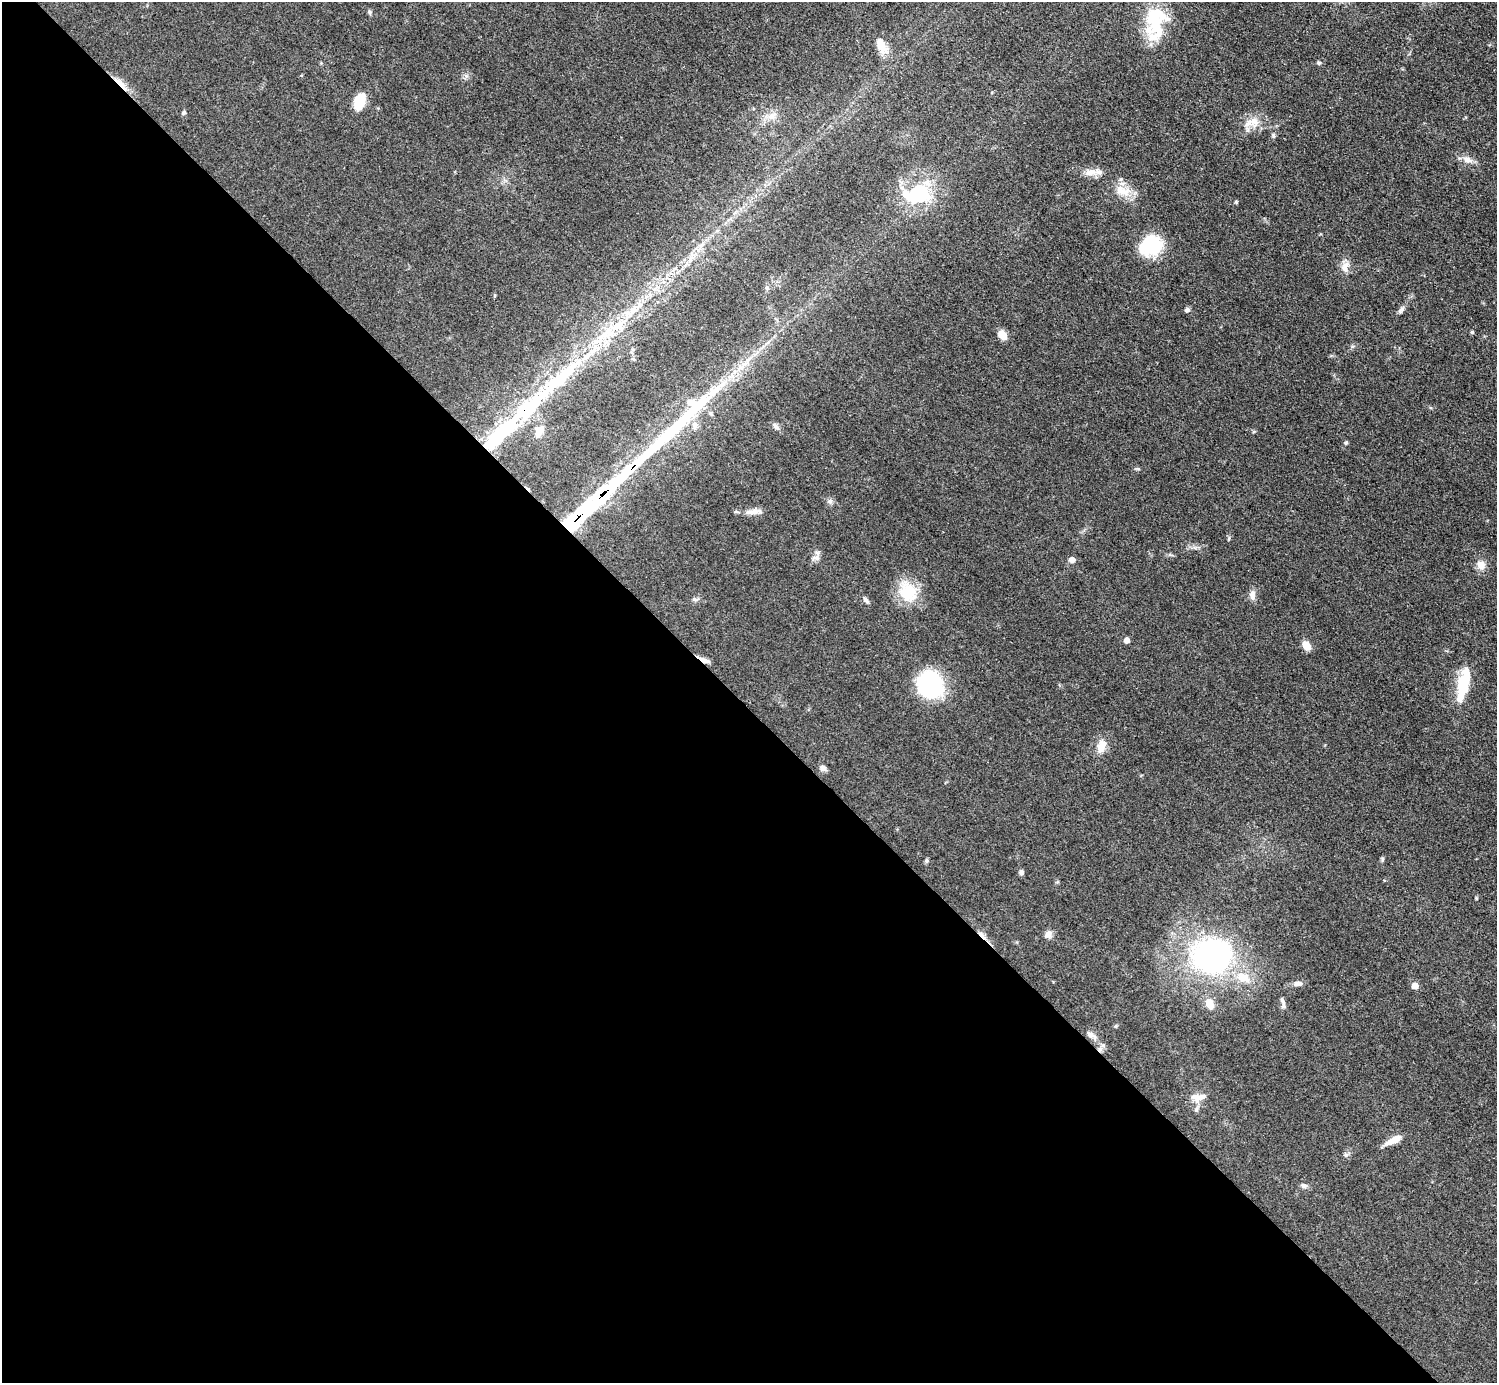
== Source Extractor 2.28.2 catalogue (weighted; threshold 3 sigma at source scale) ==
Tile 9 of 4 x 4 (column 1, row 3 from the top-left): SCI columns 7-1501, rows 1686-3066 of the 5989 x 5988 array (HDU 1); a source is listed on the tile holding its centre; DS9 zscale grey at full resolution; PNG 1499 x 1385 px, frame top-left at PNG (2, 2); no overlay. Shown black and unused: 49% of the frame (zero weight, under 3 of 5 exposures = <1% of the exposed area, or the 3 px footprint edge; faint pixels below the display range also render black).
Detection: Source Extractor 2.28.2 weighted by HDU 2 'WHT'; one run over the whole footprint, this tile lists its part. Background 0.0499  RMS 0.0053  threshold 0.0238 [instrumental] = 3 sigma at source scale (4.5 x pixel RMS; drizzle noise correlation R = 1.50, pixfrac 1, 0.05/0.05 arcsec/px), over >= 5 px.
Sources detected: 82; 3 inside a brighter object's white glare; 2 cosmic-ray / hot-pixel residue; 1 long thin detection or spike segment (spike, bleed or trail) — not listed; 9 inside a brighter listed object's ellipse — not listed separately; the other 67 listed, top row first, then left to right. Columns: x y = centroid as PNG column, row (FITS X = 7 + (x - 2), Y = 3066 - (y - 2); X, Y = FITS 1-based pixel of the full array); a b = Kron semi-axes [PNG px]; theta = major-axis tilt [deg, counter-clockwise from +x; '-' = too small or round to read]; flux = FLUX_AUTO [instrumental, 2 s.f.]
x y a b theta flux
369 12 6 5 - 1
1155 16 51 25 83 29
882 46 26 11 -60 7
1319 63 5 5 - 0.82
120 83 26 6 -45 5.4
359 101 17 10 69 12
184 113 6 5 - 1.1
771 116 12 9 -4 4.1
1254 121 18 14 9 7.5
1273 136 6 5 - 1
1468 160 13 8 -25 3.8
1090 172 16 9 14 5.3
1123 191 24 13 -12 9.3
918 194 31 26 11 37
1236 202 5 4 - 0.54
1151 245 23 18 21 32
700 247 21 3 57 3.1
692 254 7 4 -71 1.4
1345 267 17 9 89 4.3
767 287 8 4 -81 1.1
634 310 15 9 34 5.7
1187 310 7 5 27 1.2
1401 310 13 5 55 1.8
1472 332 5 4 - 0.6
1002 335 9 7 -53 5.7
555 383 94 13 42 60
714 391 28 10 41 12
711 413 7 5 -49 1
695 425 12 8 -86 3.2
775 426 10 6 -50 1.8
541 429 10 9 - 3.2
1346 443 5 4 - 0.7
830 501 7 7 - 1.5
590 506 51 13 45 67
753 512 23 7 5 4.5
1229 538 6 4 73 0.66
816 556 15 8 62 2.6
1072 560 5 5 - 4.3
1481 565 10 10 - 4.3
908 592 29 22 -60 17
1252 595 13 7 -88 3.1
695 599 11 5 -9 1.4
866 600 10 5 -49 1.4
1127 640 5 5 - 3.4
1306 645 11 8 -54 4.8
704 660 15 5 -22 2.9
931 685 24 21 -50 63
1464 686 26 13 -62 11
1101 746 19 11 70 6.1
823 768 8 7 - 2
1382 859 7 5 83 0.85
927 861 6 5 - 0.94
1021 872 6 6 - 1.4
1048 934 11 9 71 2.7
1211 956 20 16 14 190
1243 977 18 12 -27 9.4
1298 984 10 6 0 2.4
1415 986 5 5 - 8.5
1210 1004 12 9 -65 5.7
1284 1006 9 6 -89 1.4
1090 1035 11 8 -23 2.5
1100 1049 8 6 2 2
1199 1097 23 11 5 5.9
1196 1110 7 6 - 1.3
1393 1140 19 7 26 6.5
1346 1155 6 6 - 1.1
1303 1185 9 6 -25 1.6
Overlapping masked pixels (flux is a lower limit): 4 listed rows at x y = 120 83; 590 506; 704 660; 1100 1049
Unlisted compact peaks at least as high as the median listed source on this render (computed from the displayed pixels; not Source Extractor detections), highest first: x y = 1476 898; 1138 469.